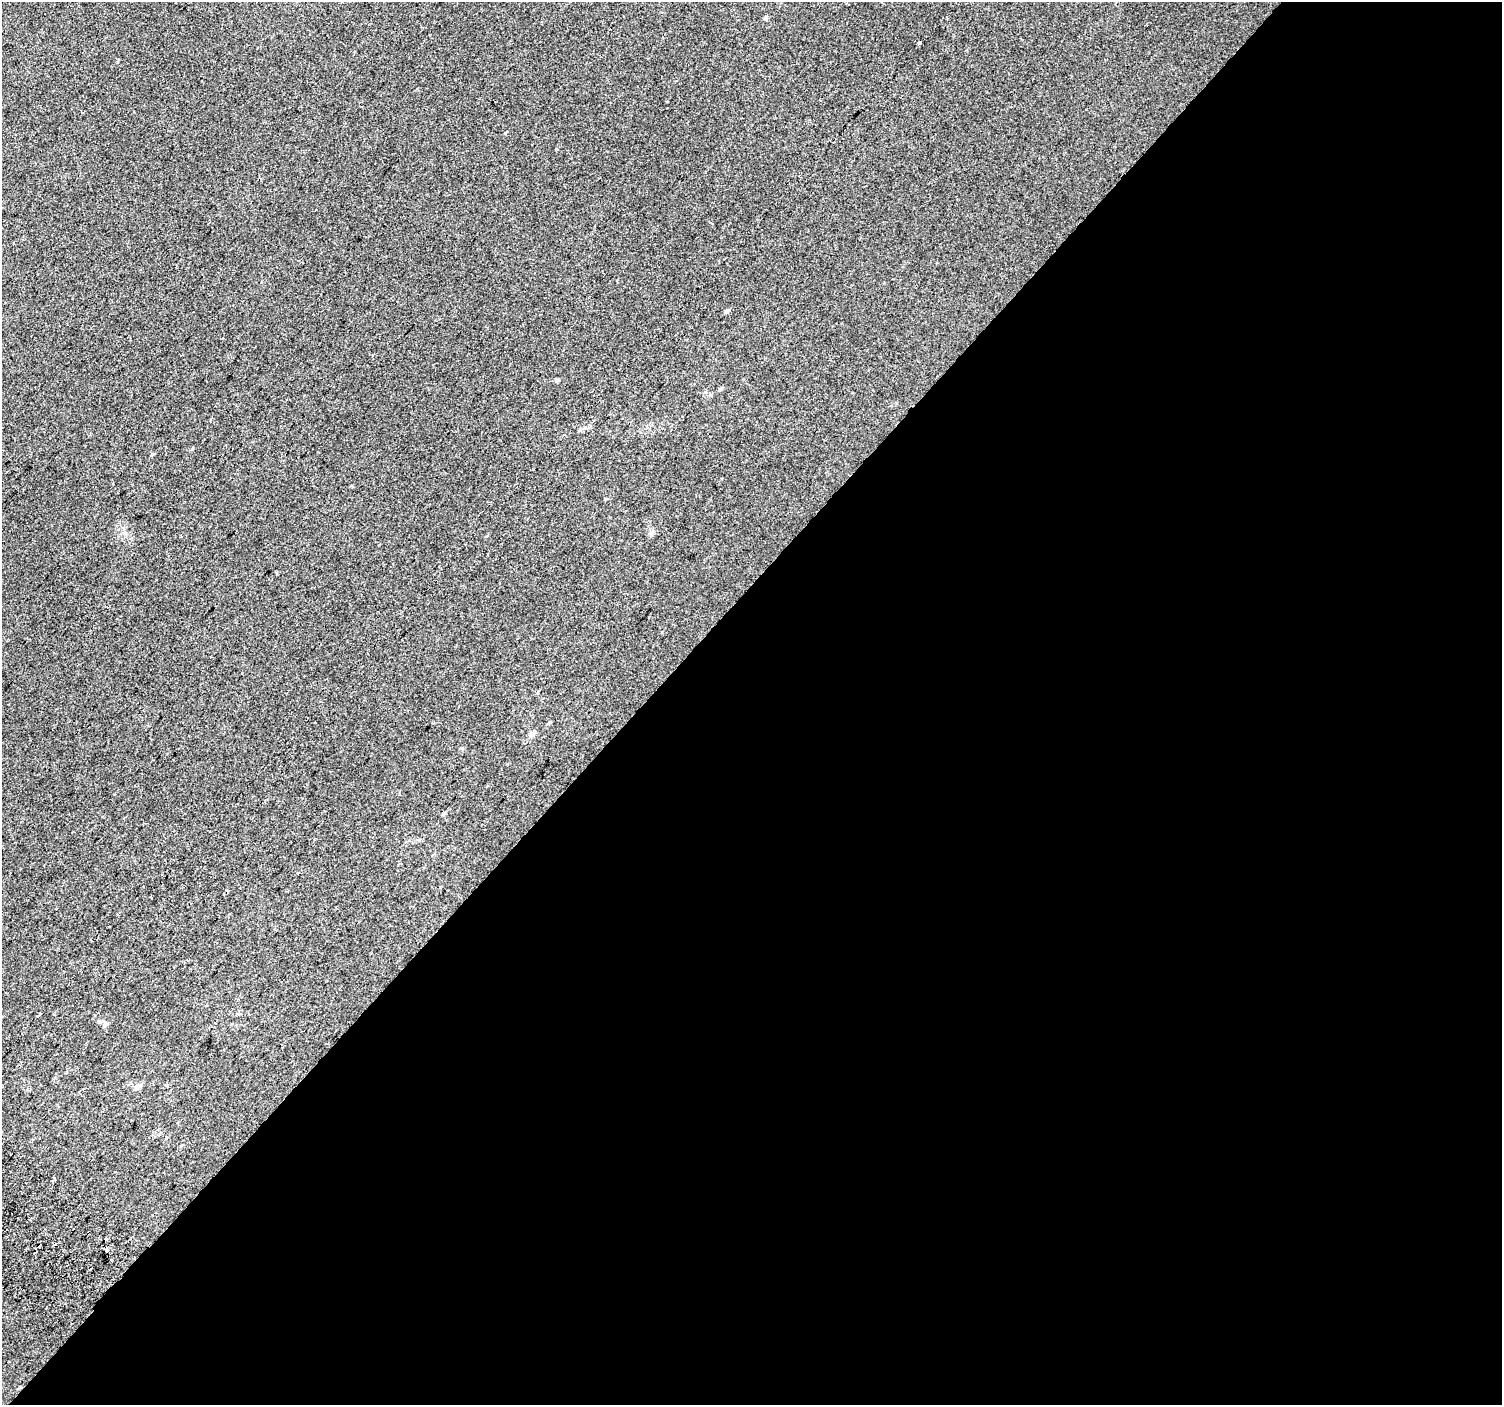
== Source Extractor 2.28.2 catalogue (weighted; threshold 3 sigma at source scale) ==
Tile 12 of 4 x 4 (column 4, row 3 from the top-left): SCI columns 4535-6034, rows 1676-3078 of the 6062 x 6091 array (HDU 1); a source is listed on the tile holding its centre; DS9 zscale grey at full resolution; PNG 1504 x 1407 px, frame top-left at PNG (2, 2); no overlay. Shown black and unused: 57% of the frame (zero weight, under 2 of 3 exposures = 2% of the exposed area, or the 3 px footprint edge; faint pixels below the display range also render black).
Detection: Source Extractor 2.28.2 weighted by HDU 2 'WHT'; one run over the whole footprint, this tile lists its part. Background 0.051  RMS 0.013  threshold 0.0565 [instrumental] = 3 sigma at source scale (4.5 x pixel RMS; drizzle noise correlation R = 1.50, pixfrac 1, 0.0396/0.0396 arcsec/px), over >= 5 px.
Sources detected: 13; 1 cosmic-ray / hot-pixel residue — not listed; the other 12 listed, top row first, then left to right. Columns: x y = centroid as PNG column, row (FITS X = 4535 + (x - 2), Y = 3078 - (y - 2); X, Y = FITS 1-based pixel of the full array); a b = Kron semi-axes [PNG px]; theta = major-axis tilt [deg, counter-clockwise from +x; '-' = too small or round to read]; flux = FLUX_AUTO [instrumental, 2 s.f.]
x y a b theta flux
765 18 5 5 - 2
919 42 3 2 - 3.9
727 311 6 5 - 2.4
720 389 6 4 20 1.9
152 455 5 3 - 1.1
651 533 8 5 90 3.1
549 723 6 4 44 1.4
532 734 10 6 43 4.5
100 1022 6 4 19 1.9
138 1087 9 6 38 4.7
106 1240 3 2 - 1.7
106 1250 4 3 - 33
Overlapping masked pixels (flux is a lower limit): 1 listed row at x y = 106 1250